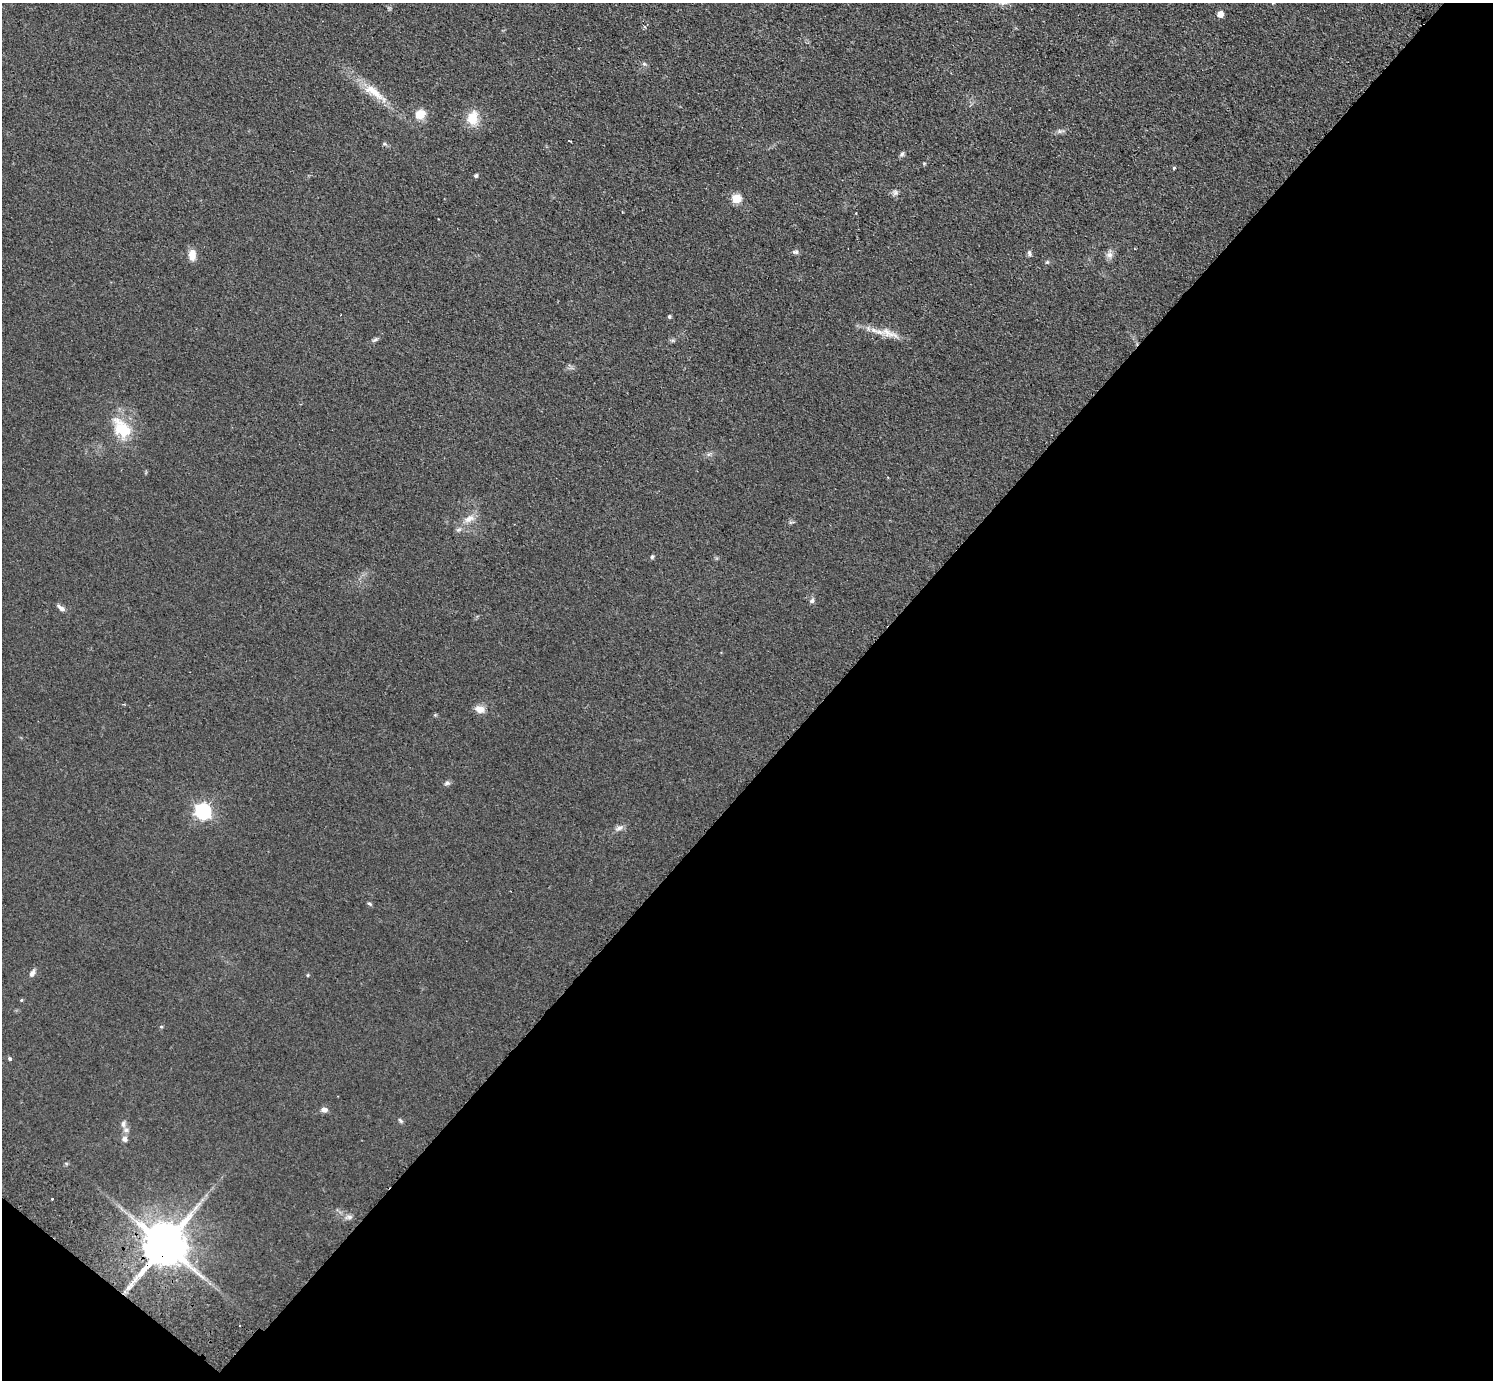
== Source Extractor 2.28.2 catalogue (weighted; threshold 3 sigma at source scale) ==
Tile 15 of 4 x 4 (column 3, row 4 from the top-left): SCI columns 3022-4512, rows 204-1581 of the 6042 x 6058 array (HDU 1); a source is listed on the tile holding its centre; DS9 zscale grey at full resolution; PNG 1495 x 1382 px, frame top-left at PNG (2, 3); no overlay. Shown black and unused: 45% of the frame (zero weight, under 2 of 3 exposures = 3% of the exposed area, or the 3 px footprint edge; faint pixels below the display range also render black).
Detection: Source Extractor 2.28.2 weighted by HDU 2 'WHT'; one run over the whole footprint, this tile lists its part. Background 0.0829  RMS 0.0076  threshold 0.0344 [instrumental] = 3 sigma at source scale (4.5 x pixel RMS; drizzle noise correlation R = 1.50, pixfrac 1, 0.05/0.05 arcsec/px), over >= 5 px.
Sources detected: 47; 1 inside a brighter object's white glare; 2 cosmic-ray / hot-pixel residue — not listed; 1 inside a brighter listed object's ellipse — not listed separately; the other 43 listed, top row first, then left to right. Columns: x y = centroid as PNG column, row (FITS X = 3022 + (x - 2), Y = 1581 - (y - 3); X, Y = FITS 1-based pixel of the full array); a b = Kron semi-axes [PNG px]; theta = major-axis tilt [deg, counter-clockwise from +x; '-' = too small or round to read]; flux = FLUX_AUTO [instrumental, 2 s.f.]
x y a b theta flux
1220 14 5 5 - 7.9
644 64 6 4 -1 1.2
374 92 41 11 -37 19
420 114 14 12 32 8.9
472 118 18 14 81 14
1060 131 6 6 - 1.8
385 144 6 5 - 1.2
902 154 7 5 60 1.7
1174 168 3 3 - 1.2
476 176 4 4 - 1.8
895 192 8 7 - 2.4
736 199 5 5 - 32
795 252 9 5 1 1.9
1029 253 8 5 -81 1.8
192 255 13 8 -89 7.1
1109 255 10 8 -42 3.7
1047 262 5 4 - 1.1
669 317 4 4 - 1.3
889 333 32 10 -22 11
375 340 9 4 30 1.7
124 430 36 19 -62 26
469 519 16 9 31 7
459 530 8 5 19 1.8
652 557 5 4 - 1.3
812 601 7 6 - 1.9
61 608 12 5 -36 3
480 709 13 9 -16 6.1
447 783 8 5 10 1.9
203 811 7 7 - 220
619 828 13 6 25 3.1
369 904 7 4 -36 1.2
32 973 10 6 60 2.7
308 975 5 3 - 0.72
21 1000 4 4 - 0.78
161 1027 5 4 - 0.96
10 1059 4 4 - 2.3
324 1110 8 6 0 3.4
400 1121 7 4 -45 1.4
123 1124 9 6 89 2.6
124 1139 7 7 - 3.1
52 1199 3 3 - 1.2
349 1217 11 6 9 2.9
164 1245 13 11 50 3600
Overlapping masked pixels (flux is a lower limit): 1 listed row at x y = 164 1245